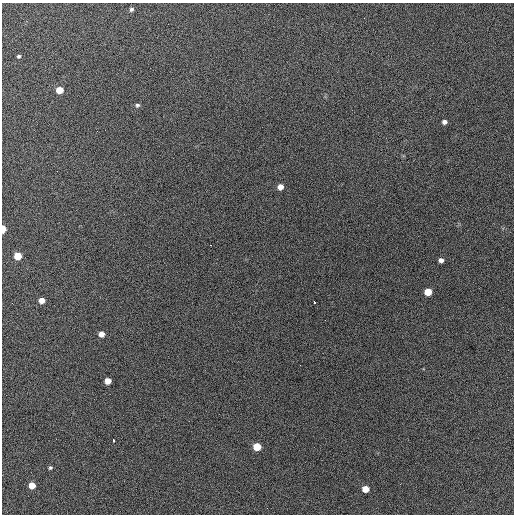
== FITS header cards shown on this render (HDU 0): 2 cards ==
NAXIS1  =                  512 / Axis length
NAXIS2  =                  512 / Axis length

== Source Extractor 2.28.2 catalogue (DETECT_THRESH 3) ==
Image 512 x 512 px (HDU 0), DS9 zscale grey, 1 PNG px = 1 image px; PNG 516 x 516 px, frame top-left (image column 1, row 512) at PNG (2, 3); no overlay
Background 702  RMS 28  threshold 83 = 3 sigma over >= 5 px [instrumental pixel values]
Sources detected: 21; all 21 listed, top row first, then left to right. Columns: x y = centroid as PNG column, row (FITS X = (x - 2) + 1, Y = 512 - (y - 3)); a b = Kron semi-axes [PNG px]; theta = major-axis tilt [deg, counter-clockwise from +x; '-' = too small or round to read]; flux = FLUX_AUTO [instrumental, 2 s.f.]
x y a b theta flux
131 9 6 5 - 4100
364 18 3 2 - 1500
19 56 4 4 - 3000
59 90 5 5 - 35000
137 105 6 5 - 3500
444 122 5 4 - 6500
280 187 5 5 - 14000
3 229 5 3 - 35000
210 245 2 2 - 1200
18 256 5 5 - 49000
441 260 5 4 - 7100
428 292 5 5 - 37000
42 300 5 5 - 17000
314 302 3 2 - 2900
101 334 5 5 - 13000
108 381 5 5 - 22000
113 440 4 3 - 6000
257 447 5 5 - 49000
50 468 4 3 - 2600
32 485 5 5 - 26000
365 489 5 5 - 25000
At the frame edge (FLAGS 8, measured only in part): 1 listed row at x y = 3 229